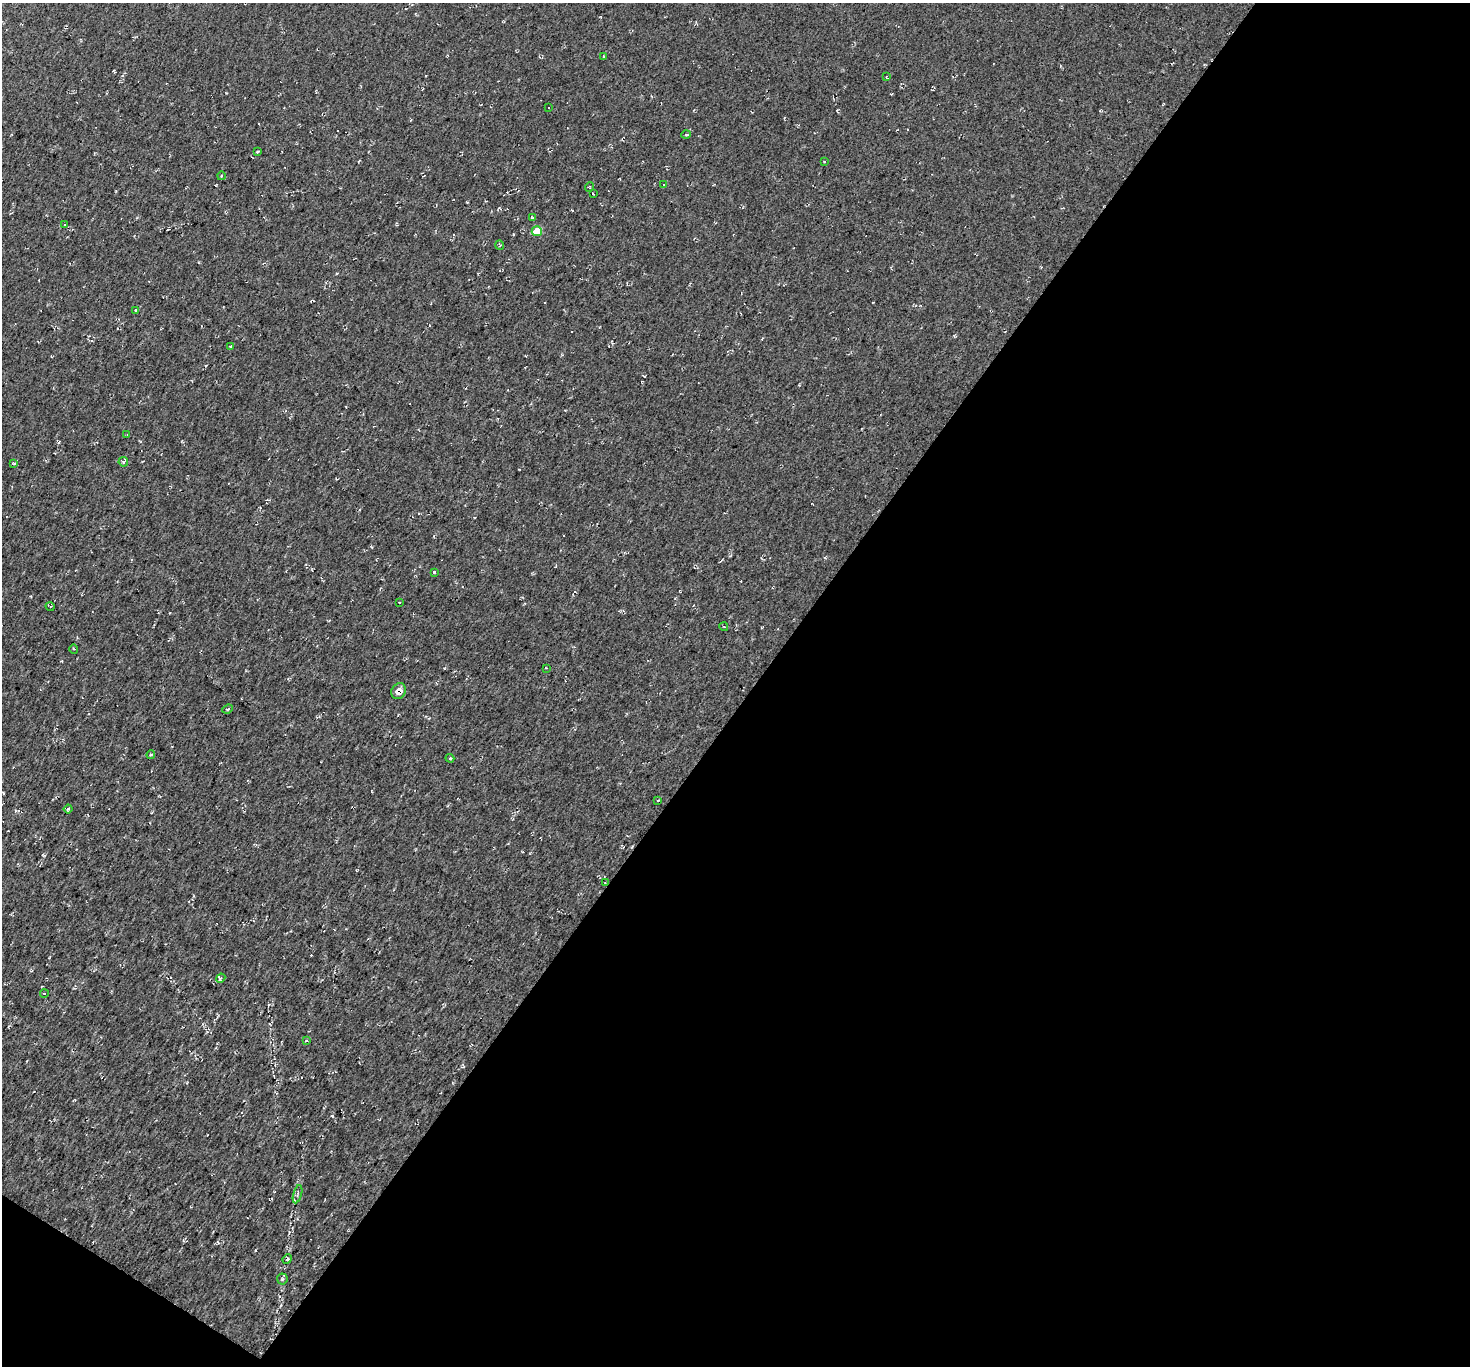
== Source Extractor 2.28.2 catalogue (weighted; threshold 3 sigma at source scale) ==
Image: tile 4 of 2 x 2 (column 2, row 2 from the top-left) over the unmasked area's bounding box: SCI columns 1571-3038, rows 105-1468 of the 3086 x 3104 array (HDU 1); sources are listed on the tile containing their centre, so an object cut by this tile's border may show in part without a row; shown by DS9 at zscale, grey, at full resolution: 1 PNG px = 1 image px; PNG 1472 x 1368 px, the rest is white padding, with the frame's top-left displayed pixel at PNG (2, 3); every listed detection drawn as its Kron ellipse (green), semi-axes under 4 PNG px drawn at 4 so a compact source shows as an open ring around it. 50% of this frame is shown black and not used: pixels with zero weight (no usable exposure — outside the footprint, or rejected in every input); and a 3 px margin inside the footprint's outer edge (the drizzle kernel's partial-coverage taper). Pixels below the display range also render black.
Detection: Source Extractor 2.28.2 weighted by HDU 2 'WHT'; one run over the whole footprint, this tile lists its part. Background 0.00253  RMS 0.0088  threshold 0.0398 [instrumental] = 3 sigma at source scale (4.5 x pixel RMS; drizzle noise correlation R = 1.50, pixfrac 1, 0.0396/0.0396 arcsec/px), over >= 5 px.
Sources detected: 47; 9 cosmic-ray / hot-pixel residue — neither listed nor drawn; the other 38 listed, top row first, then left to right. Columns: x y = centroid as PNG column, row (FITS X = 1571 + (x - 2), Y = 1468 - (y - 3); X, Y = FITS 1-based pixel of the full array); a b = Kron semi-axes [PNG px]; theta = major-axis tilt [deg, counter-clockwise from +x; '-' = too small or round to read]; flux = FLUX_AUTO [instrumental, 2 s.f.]
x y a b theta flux
604 57 4 2 - 0.67
886 77 4 3 - 0.86
549 107 2 2 - 0.69
686 135 5 3 - 0.78
258 151 4 2 - 0.73
824 161 3 2 - 0.62
221 176 4 3 - 0.85
663 185 3 2 - 0.83
590 187 5 3 - 0.7
593 194 3 2 - 0.63
532 218 4 3 - 1
65 225 3 3 - 2.2
537 231 5 5 - 21
500 245 5 4 - 1
136 311 3 3 - 2.4
231 347 4 3 - 1.2
127 435 3 3 - 0.67
123 462 4 4 - 1.9
14 464 4 3 - 0.75
434 572 4 3 - 0.68
399 602 3 2 - 0.63
50 606 5 3 - 0.85
724 627 4 3 - 0.82
74 649 5 3 - 0.73
546 668 3 2 - 0.61
399 691 8 7 - 6.5
228 709 5 3 - 1.1
151 755 4 3 - 1.2
450 758 4 3 - 1.1
658 800 3 2 - 0.52
68 809 4 3 - 1
605 883 3 2 - 0.63
221 978 5 3 - 1.3
44 993 4 3 - 0.68
306 1041 4 3 - 1
298 1194 9 3 75 1.4
287 1259 5 4 - 1.4
282 1279 5 5 - 1.5
Overlapping masked pixels (flux is a lower limit): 2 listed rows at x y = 399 691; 605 883
Unlisted compact peaks at least as high as the median listed source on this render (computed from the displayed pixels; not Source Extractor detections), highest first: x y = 644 376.